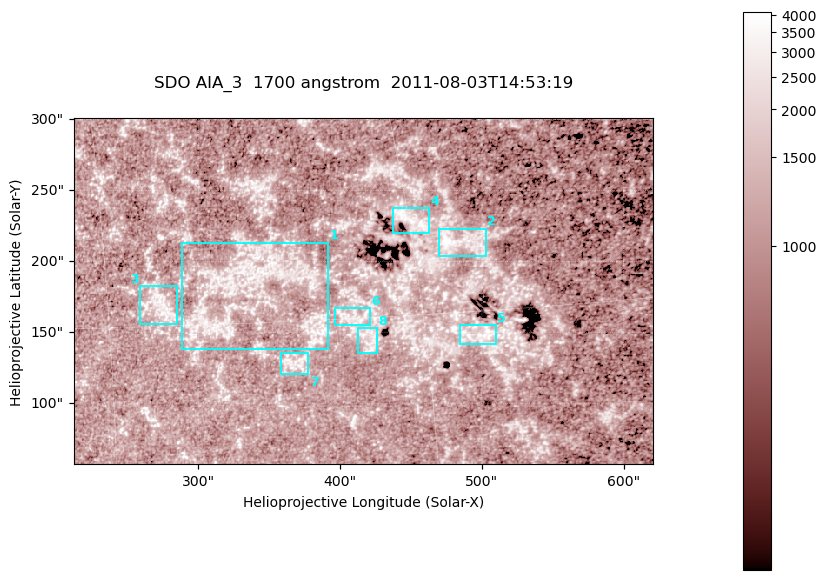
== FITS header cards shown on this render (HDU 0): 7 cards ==
TELESCOP= 'SDO     '           /
INSTRUME= 'AIA_3   '           /
WAVELNTH=                 1700 /
WAVEUNIT= 'angstrom'           /
DATE-OBS= '2011-08-03T14:53:19.711' /
CTYPE1  = 'HPLN-TAN'           /
CTYPE2  = 'HPLT-TAN'           /

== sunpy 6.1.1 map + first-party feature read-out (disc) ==
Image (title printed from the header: SDO AIA_3  1700 angstrom  2011-08-03T14:53:19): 666 x 399 px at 0.613 arcsec/px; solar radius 946 arcsec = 1543 px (partial field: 3.6% of the solar disc is inside the frame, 100% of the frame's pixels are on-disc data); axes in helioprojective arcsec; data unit not stated in the header (colour bar unlabelled)
Pointing: header CRPIX1/2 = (2049.23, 2048.32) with CRVAL1/2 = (0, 0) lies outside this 666 x 399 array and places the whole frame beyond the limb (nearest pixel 1.4 R_sun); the SolarSoft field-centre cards XCEN/YCEN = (416.3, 179.1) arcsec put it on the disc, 1969 arcsec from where CRPIX/CRVAL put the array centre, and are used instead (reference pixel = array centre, CRVAL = XCEN/YCEN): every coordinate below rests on XCEN/YCEN
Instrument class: DISC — disc imager (sunpy class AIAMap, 1700 A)
Bright regions (active regions / flare kernels): reference = the on-disc median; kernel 5 px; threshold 5 sigma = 1303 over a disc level ~1080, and >= 1.15x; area >= 265 px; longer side >= 5 px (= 3.1 arcsec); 8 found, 8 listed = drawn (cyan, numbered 1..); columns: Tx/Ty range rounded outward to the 2 arcsec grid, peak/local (2 s.f.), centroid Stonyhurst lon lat
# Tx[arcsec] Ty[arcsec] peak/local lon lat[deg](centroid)
1 288..392 138..214 3.3 +22 +16
2 468..504 204..224 4 +32 +18
3 258..286 156..184 3.3 +17 +16
4 436..464 220..238 3.8 +30 +19
5 484..510 142..156 3.9 +33 +14
6 396..422 154..168 3.2 +26 +15
7 358..378 120..136 3.1 +23 +13
8 412..426 134..154 3.3 +27 +14